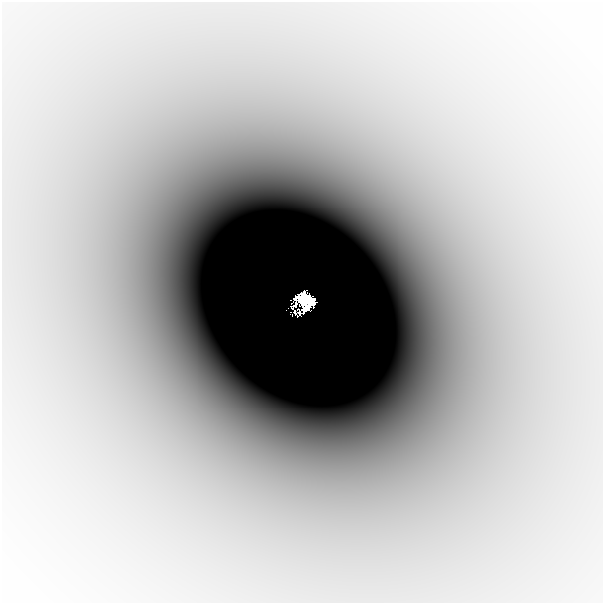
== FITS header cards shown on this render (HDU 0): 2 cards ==
NAXIS1  =                  601
NAXIS2  =                  601

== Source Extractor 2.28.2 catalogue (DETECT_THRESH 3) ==
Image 601 x 601 px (HDU 0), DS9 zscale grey, 1 PNG px = 1 image px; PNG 605 x 605 px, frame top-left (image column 1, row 601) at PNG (2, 2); no overlay
Background -5.68e-05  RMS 8.9e-06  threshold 2.66e-05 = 3 sigma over >= 5 px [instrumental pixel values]
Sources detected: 4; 1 with non-positive FLUX_AUTO (blend fragments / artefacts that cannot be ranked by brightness) is not listed; the other 3 listed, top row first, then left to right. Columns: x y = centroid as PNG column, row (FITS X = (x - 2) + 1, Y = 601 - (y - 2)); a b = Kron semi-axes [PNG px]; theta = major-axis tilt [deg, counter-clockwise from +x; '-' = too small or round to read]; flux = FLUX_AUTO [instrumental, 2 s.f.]
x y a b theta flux
303 295 7 4 62 0.5
309 299 22 9 2 1.3
307 308 10 5 45 0.66
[1 non-positive-flux detection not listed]